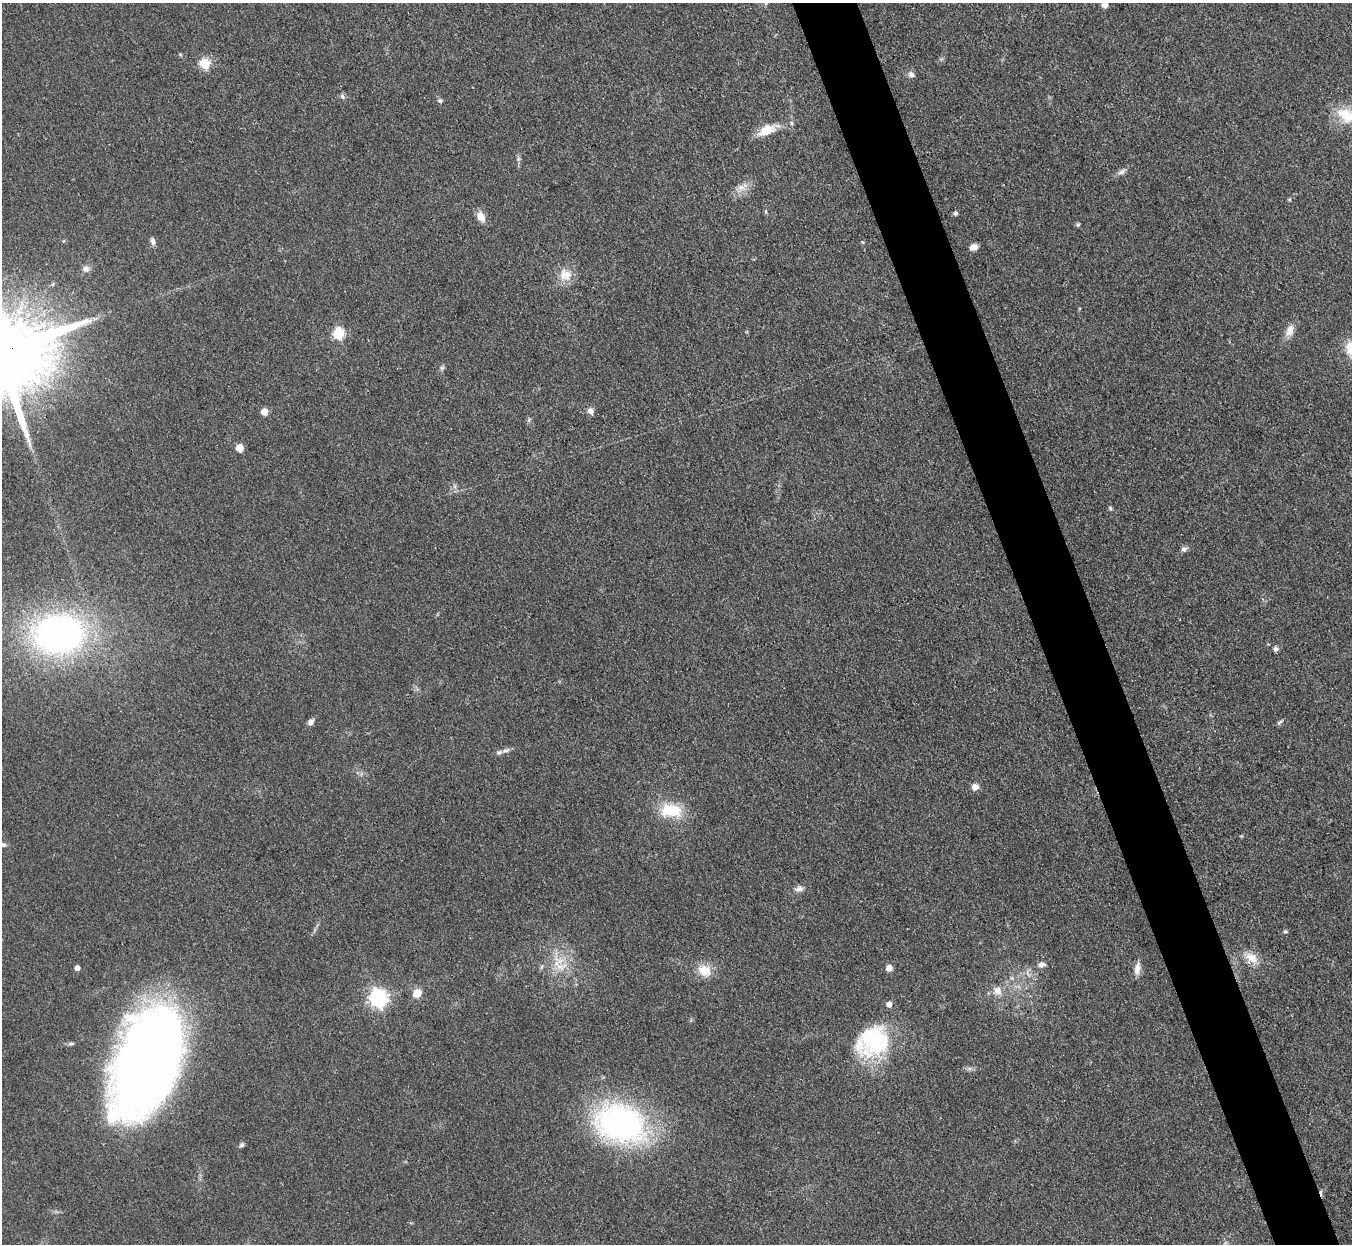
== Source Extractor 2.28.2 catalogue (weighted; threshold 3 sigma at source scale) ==
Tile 6 of 4 x 4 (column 2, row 2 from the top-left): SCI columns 1354-2703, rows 2758-3999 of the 5406 x 5391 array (HDU 1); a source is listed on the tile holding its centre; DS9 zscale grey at full resolution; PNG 1354 x 1246 px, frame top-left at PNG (2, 3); no overlay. Shown black and unused: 5% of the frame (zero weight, under 3 of 4 exposures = <1% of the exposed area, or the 3 px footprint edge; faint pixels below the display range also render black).
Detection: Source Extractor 2.28.2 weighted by HDU 2 'WHT'; one run over the whole footprint, this tile lists its part. Background 0.0857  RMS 0.0062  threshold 0.0278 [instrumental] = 3 sigma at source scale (4.5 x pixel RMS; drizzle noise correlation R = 1.50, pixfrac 1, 0.05/0.05 arcsec/px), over >= 5 px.
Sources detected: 56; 1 cosmic-ray / hot-pixel residue — not listed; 1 inside a brighter listed object's ellipse — not listed separately; the other 54 listed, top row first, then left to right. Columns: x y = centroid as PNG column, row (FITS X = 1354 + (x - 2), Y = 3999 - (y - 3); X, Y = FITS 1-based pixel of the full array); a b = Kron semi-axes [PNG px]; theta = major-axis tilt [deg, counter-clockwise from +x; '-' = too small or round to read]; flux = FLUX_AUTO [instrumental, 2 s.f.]
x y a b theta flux
1105 5 7 6 - 3.3
180 54 6 3 -19 0.72
205 63 6 5 - 40
911 75 8 7 - 2.5
342 97 7 5 -48 1.6
440 101 7 5 -10 1.4
1346 115 28 19 -36 18
791 123 6 4 -89 0.98
767 130 26 11 25 12
518 159 7 4 71 1.2
1122 172 11 7 27 2.5
741 187 11 7 -1 3.9
956 213 5 4 - 1.7
481 217 12 8 -56 6.3
1078 225 6 5 - 1
153 241 11 6 -73 2.2
974 247 9 6 25 3.9
86 269 9 9 - 3
565 275 18 16 -31 9.7
1289 330 18 10 67 5.7
338 333 6 5 - 50
590 411 9 8 - 3
264 412 5 5 - 9.2
240 448 5 5 - 12
1110 508 6 5 - 1
1184 549 9 7 31 2.1
58 634 50 38 5 230
1276 649 6 6 - 1.9
311 722 9 6 57 2.8
1279 722 9 4 37 1.3
506 750 14 5 16 2.7
975 787 8 8 - 3.9
671 810 25 15 -7 25
3 845 9 6 -29 2.1
799 889 12 7 15 3.3
1285 931 5 4 - 1.1
1251 958 18 13 -33 9.4
1041 964 10 7 7 2.5
561 967 19 11 8 11
77 968 5 4 - 3.4
889 968 5 5 - 5.7
1137 968 16 7 80 4.7
704 971 18 14 -31 10
1012 978 6 4 -71 1
997 991 12 10 -57 5.3
417 993 7 6 - 11
378 998 7 7 - 240
889 1004 5 5 - 4.3
873 1041 43 35 31 62
71 1043 10 4 5 1.3
150 1056 93 50 71 770
620 1124 40 27 -19 230
241 1145 7 5 47 1.5
1225 1243 6 5 - 1.3
Overlapping masked pixels (flux is a lower limit): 1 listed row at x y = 150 1056
Isophote crosses this tile's border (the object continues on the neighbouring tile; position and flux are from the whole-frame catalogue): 4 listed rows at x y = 1105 5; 1346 115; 3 845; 150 1056